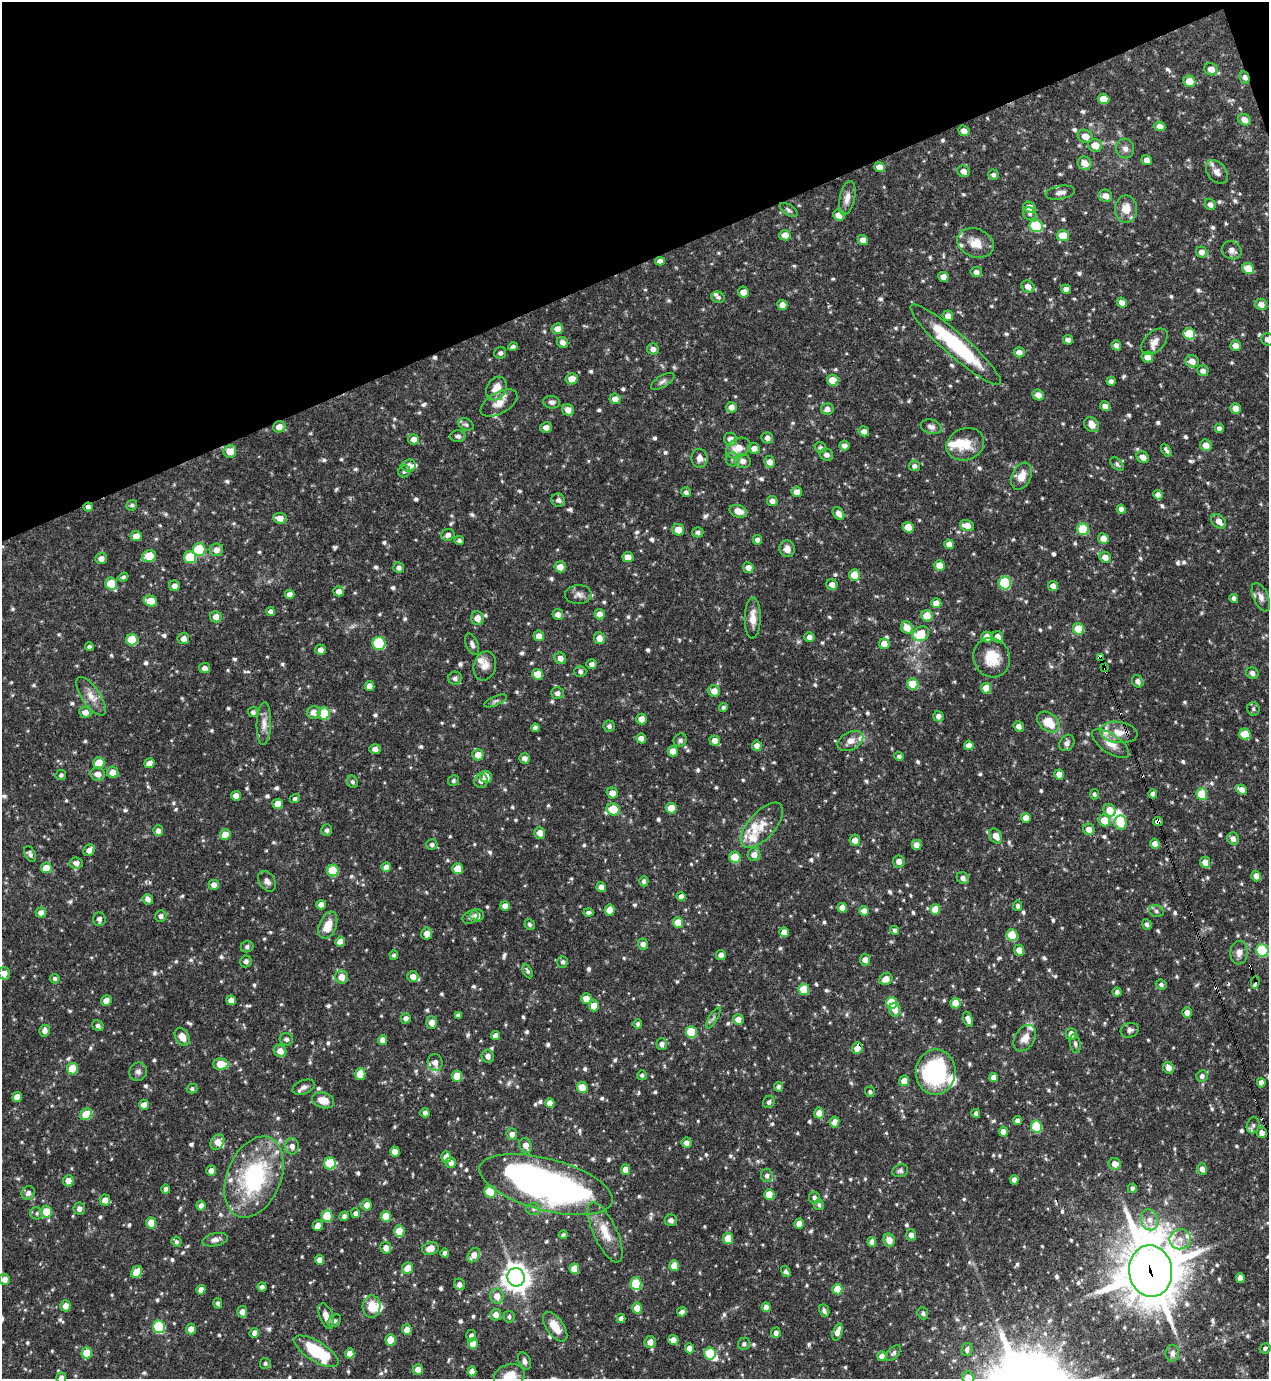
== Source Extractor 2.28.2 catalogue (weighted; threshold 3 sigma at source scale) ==
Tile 3 of 4 x 4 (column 3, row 1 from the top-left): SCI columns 2685-3951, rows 4133-5509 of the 5496 x 5509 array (HDU 1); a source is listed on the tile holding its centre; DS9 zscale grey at full resolution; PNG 1271 x 1381 px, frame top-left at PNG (2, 2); each listed source drawn as its Kron ellipse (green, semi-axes under 4 px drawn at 4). Shown black and unused: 19% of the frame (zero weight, under 3 of 4 exposures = <1% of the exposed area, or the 3 px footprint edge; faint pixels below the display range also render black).
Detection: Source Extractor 2.28.2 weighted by HDU 2 'WHT'; one run over the whole footprint, this tile lists its part. Background 0.0746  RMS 0.0037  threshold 0.0164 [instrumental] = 3 sigma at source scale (4.5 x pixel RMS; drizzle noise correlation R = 1.50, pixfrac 1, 0.05/0.05 arcsec/px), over >= 5 px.
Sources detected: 884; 4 inside a brighter object's white glare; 3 cosmic-ray / hot-pixel residue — neither listed nor drawn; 21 inside a brighter listed object's ellipse — not listed separately; of the other 856, all 500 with FLUX_AUTO >= 0.81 (the completeness limit of this list) listed and drawn (356 fainter detections not listed), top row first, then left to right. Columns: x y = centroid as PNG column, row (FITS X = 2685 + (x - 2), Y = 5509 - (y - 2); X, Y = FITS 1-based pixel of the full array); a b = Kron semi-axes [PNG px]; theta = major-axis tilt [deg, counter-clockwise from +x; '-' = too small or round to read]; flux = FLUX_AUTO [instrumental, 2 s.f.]
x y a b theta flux
1211 69 7 6 - 2.9
1245 77 7 4 -64 2.3
1189 81 6 5 - 6.2
1103 99 6 5 - 6.1
1244 120 6 5 - 2.7
1160 126 5 5 - 2.7
964 131 6 5 - 2.2
1085 136 8 6 -23 3.2
1095 145 7 6 - 4.2
1125 148 10 9 - 1.8
1147 160 5 5 - 1.9
1085 163 7 6 - 3.5
879 167 5 5 - 2.5
963 171 6 5 - 2.2
1217 172 13 9 -50 2.5
993 175 5 5 - 1
1060 193 15 6 9 1.8
1106 196 7 6 - 2.7
847 198 17 7 77 2.7
1210 204 6 5 - 1.5
1030 207 6 5 - 3.3
1126 209 14 11 90 5
789 210 10 5 -33 0.98
1030 214 7 6 - 0.92
839 215 6 5 - 3
1036 226 7 6 - 23
785 235 5 5 - 2.7
1063 235 6 5 - 6
863 240 5 5 - 2.6
976 243 19 14 -19 5.6
1232 250 10 8 -32 1.9
1202 252 6 5 - 2.5
660 261 5 4 - 1.8
1248 268 6 5 - 6.4
976 272 5 5 - 1.6
943 277 5 5 - 2.6
1028 286 7 6 - 2.4
1066 289 5 4 - 1.9
743 292 5 5 - 2.7
718 297 7 5 -23 0.87
1122 303 5 4 - 1.9
1261 304 6 5 - 2.6
782 305 5 4 - 2.6
948 316 5 5 - 2.3
557 329 5 5 - 2.7
1189 334 6 5 - 11
1267 339 6 6 - 1.9
1068 340 5 4 - 1.7
563 342 6 5 - 1.7
1154 342 16 9 44 3
956 345 59 11 -41 34
1116 345 5 4 - 1.6
513 346 5 4 - 0.82
1235 346 5 5 - 2.6
653 349 6 5 - 1.6
1019 352 5 5 - 2.4
500 353 6 5 - 1.1
1147 357 6 5 - 2.8
1192 361 7 6 - 3.2
1203 371 6 5 - 1.6
572 379 6 5 - 3.3
833 380 6 5 - 5.9
663 381 13 6 31 1.3
1111 381 4 4 - 1.5
496 389 12 9 61 5.8
1038 395 6 5 - 2.6
615 399 5 5 - 2.7
552 402 8 6 -6 1.2
499 403 20 10 30 4.1
1105 406 5 4 - 2.3
731 407 5 5 - 2.2
1236 408 5 5 - 3.4
827 409 6 5 - 1.7
568 410 6 5 - 2.8
466 425 8 5 -27 0.94
1092 425 8 6 -51 3
279 427 6 5 - 2.8
546 427 5 5 - 2.2
931 427 10 7 -16 1.5
1219 428 4 4 - 1.2
864 431 5 5 - 1.8
458 436 7 6 - 1.4
767 438 6 5 - 1.6
414 439 5 5 - 2.3
730 439 6 6 - 2.6
965 444 19 16 22 7.4
1206 445 6 5 - 3.2
844 446 5 5 - 1.8
738 448 13 9 30 5
754 448 6 5 - 2
820 448 6 5 - 0.94
1166 450 7 3 -59 0.85
230 451 6 6 - 4.3
826 455 7 6 - 1.7
1143 457 6 5 - 2.3
699 458 9 8 - 2.2
732 459 7 7 - 1.1
743 461 8 7 - 2.2
770 462 6 5 - 2.6
1117 464 8 5 -46 0.86
409 466 7 6 - 2.5
914 466 5 5 - 1.2
404 471 6 5 - 0.81
1022 476 14 9 65 4
686 492 5 5 - 1
797 492 5 5 - 2.6
1158 495 5 4 - 2.2
558 500 7 6 - 1.4
772 501 5 5 - 1.9
132 505 6 5 - 0.81
88 507 5 4 - 1.2
1121 509 4 4 - 1.8
738 511 9 6 -19 3
838 513 7 5 -54 2.3
280 518 6 5 - 2.8
1219 521 8 6 -46 3.1
967 526 7 5 -19 3.9
908 527 5 5 - 5.9
1083 529 6 5 - 18
678 530 6 5 - 4.3
698 532 5 5 - 1.1
448 535 7 6 - 1.7
136 536 5 5 - 3
1103 539 5 5 - 3.6
757 540 5 4 - 1.8
459 541 5 4 - 1
949 544 5 4 - 2.7
199 549 6 6 - 17
787 549 8 7 - 2.4
216 550 7 6 - 2.7
149 556 7 5 19 9
190 557 6 6 - 16
628 557 5 5 - 2.6
1105 557 6 5 - 2.7
101 558 6 5 - 2.2
939 565 5 5 - 4.1
560 567 5 5 - 3.6
399 568 5 5 - 1.2
748 568 5 5 - 2.4
854 575 5 5 - 6.3
123 577 5 4 - 0.82
1005 583 6 6 - 19
111 584 6 5 - 10
832 584 6 5 - 2.2
174 586 5 5 - 2
1053 586 5 4 - 2.4
339 591 5 5 - 2.2
290 594 5 4 - 2.2
578 594 13 9 0 2.1
1261 597 15 7 -66 2.4
1234 598 4 4 - 1.4
150 601 6 5 - 6.6
936 603 5 5 - 3.3
270 611 4 4 - 1.3
558 614 5 5 - 2.1
600 614 5 5 - 2.4
927 616 6 5 - 7.6
216 617 6 5 - 2.6
477 618 7 6 - 3.3
753 618 20 8 89 4.1
907 628 6 5 - 4.7
1079 629 6 5 - 11
921 634 8 7 - 8.4
539 636 5 5 - 2.9
809 637 5 5 - 1.7
987 637 5 5 - 3.2
998 637 6 5 - 2.3
599 638 6 5 - 2.8
183 639 6 5 - 2.3
132 640 6 5 - 15
379 643 6 6 - 27
472 644 11 6 -67 1.3
884 644 5 5 - 3.2
89 647 4 4 - 0.99
320 650 5 5 - 1.9
1100 657 4 3 - 15
560 658 6 5 - 2.3
992 658 20 18 -66 9.3
592 664 5 5 - 1.6
485 666 15 11 75 3.3
205 668 5 5 - 1.6
1104 668 4 3 - 16
580 671 6 5 - 1
1252 673 6 5 - 1.3
537 674 5 5 - 5.1
455 678 7 6 - 1.3
1138 681 6 5 - 1.7
913 684 6 5 - 9.2
370 686 5 5 - 2.4
986 688 5 5 - 5.1
714 691 6 5 - 3
557 693 6 6 - 1.5
91 696 22 9 -55 4.1
495 701 12 4 24 0.97
723 707 4 4 - 0.82
1253 709 7 6 - 0.9
85 712 6 5 - 2.1
253 712 5 5 - 1.1
314 712 7 6 - 3.2
324 713 6 6 - 13
938 716 5 5 - 1.6
642 719 5 5 - 2.9
1048 722 12 8 -39 7.1
264 723 21 7 88 3.2
609 726 5 5 - 1
1019 726 5 5 - 1.8
535 728 4 4 - 1.2
1119 732 19 10 -7 4.9
1245 734 6 5 - 9.1
641 738 5 5 - 2.5
680 740 7 6 - 1.1
715 741 5 5 - 3.1
850 741 14 9 28 3
1067 743 9 7 54 1.3
1111 744 21 9 -35 4.2
969 745 5 4 - 2.9
757 746 5 5 - 2.5
375 749 5 5 - 1.7
673 751 5 5 - 3.9
478 755 5 5 - 3.6
899 756 4 4 - 0.89
525 758 5 5 - 1.6
99 763 5 5 - 7.1
149 763 5 4 - 2.7
113 772 6 5 - 3.4
98 774 7 6 - 2.7
1059 774 5 4 - 3.1
61 775 5 5 - 0.93
486 777 6 5 - 3.6
454 781 5 5 - 0.82
481 781 7 6 - 1.6
352 782 6 5 - 0.91
1242 790 5 4 - 2.4
612 793 6 5 - 2.6
1094 794 5 4 - 0.83
1153 794 4 4 - 1.4
1202 794 6 5 - 12
236 796 5 5 - 2.2
295 799 5 4 - 0.89
278 804 5 5 - 3.8
671 808 5 5 - 7.2
613 809 7 6 - 7.4
1110 810 6 5 - 5.3
1026 818 5 5 - 2.9
1104 820 6 5 - 6.4
1158 821 5 4 - 1.6
1120 822 7 6 - 9.3
762 825 28 13 48 7
1089 829 6 5 - 2.6
327 830 6 5 - 1.1
158 831 5 5 - 1.7
540 833 6 5 - 2.9
225 835 5 5 - 4.9
996 836 8 6 -56 3.3
1233 839 6 6 - 1.8
855 840 5 5 - 2.5
1155 844 5 4 - 2.3
432 845 5 5 - 1
916 845 5 5 - 2.4
89 850 6 5 - 2.7
30 854 8 5 -61 1
754 855 6 6 - 2.7
735 857 6 5 - 11
899 862 6 6 - 2.6
1205 862 6 5 - 3.1
76 863 6 5 - 1.8
386 867 5 4 - 2
46 868 5 5 - 6.1
458 869 5 5 - 6.7
333 870 6 5 - 12
1256 876 5 4 - 2.3
963 878 6 5 - 1.7
267 881 11 7 -58 1.7
644 881 5 4 - 1
214 885 5 5 - 2.2
601 887 5 4 - 2
681 897 4 4 - 2.2
148 899 5 5 - 1.7
321 905 5 4 - 2.5
505 906 5 5 - 2.5
1018 906 5 4 - 1.1
842 908 5 4 - 2.8
935 909 5 5 - 6.3
610 910 5 5 - 4.5
864 911 5 4 - 2.6
1156 911 7 5 -18 0.89
588 912 5 4 - 1.1
41 913 5 5 - 2.3
477 915 7 6 - 2.7
161 916 6 5 - 1.1
470 917 8 6 33 1
99 919 7 6 - 1.5
678 923 5 5 - 6.5
530 924 5 5 - 0.9
1147 924 5 4 - 0.97
328 925 14 8 68 5.9
895 930 4 4 - 0.9
784 932 5 5 - 2.9
427 933 6 5 - 2.6
1012 935 6 5 - 15
340 942 5 5 - 2.7
643 944 5 5 - 1.6
247 947 6 5 - 1
1019 950 5 5 - 2.6
1262 950 6 6 - 30
1239 953 12 8 87 2.3
394 955 4 4 - 0.92
721 955 5 5 - 2.2
865 960 6 5 - 2.3
246 961 6 5 - 1.3
563 962 6 5 - 0.92
527 971 8 4 -63 0.81
4 973 6 5 - 2.8
341 977 6 6 - 3.5
413 977 5 5 - 2.5
55 979 5 5 - 0.84
886 979 7 6 - 3.3
1255 982 6 3 83 3.4
1161 985 5 5 - 0.89
804 989 5 5 - 11
1117 992 4 4 - 1.2
586 998 5 5 - 4
231 1000 5 4 - 2.5
106 1001 5 5 - 3.2
892 1003 6 5 - 16
956 1003 5 5 - 5.9
594 1006 5 5 - 4.7
895 1010 6 6 - 2.8
1187 1013 5 4 - 2.4
458 1015 4 4 - 0.91
406 1018 5 5 - 1.6
713 1018 12 3 59 0.82
738 1019 5 5 - 3.1
968 1019 8 4 -70 2
432 1023 6 5 - 2.6
638 1024 4 4 - 0.91
98 1026 6 5 - 1.1
1130 1030 9 7 17 1.4
45 1031 6 5 - 1.8
691 1032 6 5 - 16
1071 1034 6 5 - 2.7
496 1036 4 4 - 2.5
182 1037 9 6 -57 3.9
1025 1038 14 9 56 3.5
286 1039 6 6 - 1
383 1040 5 4 - 2.3
662 1044 6 5 - 1.5
1075 1044 9 5 -78 0.93
857 1048 6 5 - 3.3
280 1051 6 6 - 3.2
488 1056 6 6 - 2
435 1063 8 7 - 2.6
221 1064 7 5 -2 7.2
1169 1068 6 5 - 2.6
72 1069 5 5 - 9.8
138 1072 9 8 - 1.5
936 1072 22 20 85 40
360 1074 6 5 - 6.9
642 1075 5 5 - 0.85
457 1076 5 5 - 7
1202 1076 6 5 - 1.2
994 1077 4 4 - 2.4
904 1081 5 5 - 4.5
1261 1083 4 4 - 1.7
304 1087 11 7 21 1.5
582 1087 5 5 - 7.4
778 1087 5 4 - 1
192 1089 5 5 - 0.86
870 1092 5 5 - 0.87
17 1097 5 5 - 3.1
323 1100 11 7 -16 4.7
769 1102 6 5 - 0.87
550 1103 5 4 - 2.5
144 1105 5 5 - 2.5
425 1113 4 4 - 1.5
819 1113 5 5 - 2.8
976 1113 4 4 - 1.1
86 1114 6 5 - 12
1017 1121 4 4 - 1.5
835 1122 5 5 - 2.7
1253 1125 8 6 74 1
1036 1127 6 5 - 17
1003 1132 5 4 - 2.9
1262 1133 5 5 - 2.3
512 1134 6 5 - 1.6
217 1142 8 6 56 3.1
686 1143 5 5 - 1.9
526 1145 7 6 - 2.8
292 1146 8 7 - 1.9
395 1152 5 5 - 3.2
446 1157 5 5 - 2.9
330 1163 6 6 - 18
451 1163 5 5 - 2
1115 1164 6 6 - 2.9
1202 1169 6 5 - 2
625 1170 5 4 - 3.6
211 1171 5 5 - 2.5
900 1171 8 6 17 0.92
767 1175 7 6 - 1.4
254 1177 42 27 68 44
1014 1180 5 4 - 2
68 1181 5 5 - 2.8
546 1184 68 26 -15 150
1132 1188 5 4 - 0.96
166 1189 4 4 - 1.4
490 1192 6 5 - 15
28 1193 7 6 - 1.6
769 1194 5 5 - 7.8
814 1197 6 5 - 1.2
105 1200 5 5 - 2.5
201 1205 5 4 - 1.8
367 1205 5 5 - 3.1
819 1205 5 5 - 0.83
79 1209 6 6 - 1.7
533 1209 7 6 - 0.97
46 1212 6 5 - 6.6
37 1213 6 6 - 0.82
355 1213 5 4 - 1.3
327 1216 6 5 - 12
344 1216 5 4 - 1.2
386 1216 5 5 - 6.2
671 1220 6 6 - 1.4
1149 1220 10 8 -74 2.9
151 1223 6 5 - 6
799 1224 5 4 - 3.2
318 1225 5 5 - 2.5
399 1231 6 5 - 8.6
605 1232 33 11 -65 7.4
563 1235 4 4 - 0.82
911 1235 5 5 - 2
728 1238 5 5 - 7.1
1180 1239 11 10 - 3.1
215 1240 13 6 11 1.7
889 1240 7 5 -74 3.8
176 1242 5 5 - 0.84
872 1242 5 4 - 2.4
386 1248 6 5 - 2.2
430 1248 8 6 16 3.1
445 1253 4 4 - 1.3
474 1255 8 5 57 3.4
319 1260 5 4 - 2.4
674 1266 5 5 - 5.7
407 1268 6 5 - 4.1
574 1269 5 5 - 5.8
1151 1271 26 21 -81 1800
137 1272 6 5 - 6.6
786 1272 6 4 -57 1.1
516 1277 9 8 - 370
1240 1278 5 4 - 2.5
4 1279 5 5 - 2.6
459 1284 6 5 - 1.9
636 1284 6 5 - 18
262 1287 4 4 - 1.3
837 1289 5 5 - 7.4
201 1290 5 4 - 2.5
497 1296 7 6 - 3.6
218 1303 5 4 - 1
65 1306 5 5 - 2.5
372 1306 11 9 86 5.5
766 1307 5 4 - 2.6
637 1308 5 5 - 5.7
824 1311 6 5 - 1.2
242 1312 6 5 - 2.2
682 1312 5 4 - 1.5
923 1313 6 5 - 1.1
496 1315 6 5 - 2.7
326 1316 13 6 -67 3
509 1317 6 5 - 0.91
621 1318 4 4 - 2.1
335 1321 7 5 45 0.82
159 1327 6 6 - 29
555 1327 17 8 -55 5.7
191 1329 5 5 - 2.3
407 1330 5 5 - 3.3
837 1332 9 4 72 2.9
254 1333 5 4 - 1.9
776 1333 5 4 - 1.8
471 1336 6 5 - 1.4
390 1340 5 5 - 6.2
673 1340 5 5 - 3.3
650 1342 6 5 - 3
473 1344 5 5 - 5.1
744 1344 6 5 - 1.1
689 1348 5 4 - 2.6
1265 1348 5 5 - 0.82
967 1349 7 5 77 1.3
316 1351 25 10 -31 20
87 1353 5 5 - 7.1
350 1353 5 4 - 3.7
893 1353 9 5 46 0.96
1172 1353 8 6 87 1.7
710 1354 6 5 - 17
882 1356 5 4 - 2.7
524 1361 9 6 -68 1.3
265 1363 5 5 - 0.86
418 1369 5 5 - 2.5
472 1371 5 4 - 2.7
509 1376 16 11 21 6.8
61 1378 5 5 - 2.1
968 1378 7 6 - 5.9
Overlapping masked pixels (flux is a lower limit): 9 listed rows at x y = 1245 77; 88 507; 1100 657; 1104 668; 1158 821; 1255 982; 857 1048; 546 1184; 1151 1271
Isophote crosses this tile's border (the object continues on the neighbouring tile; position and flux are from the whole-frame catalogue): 6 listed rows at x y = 1267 339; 4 973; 4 1279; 509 1376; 61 1378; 968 1378